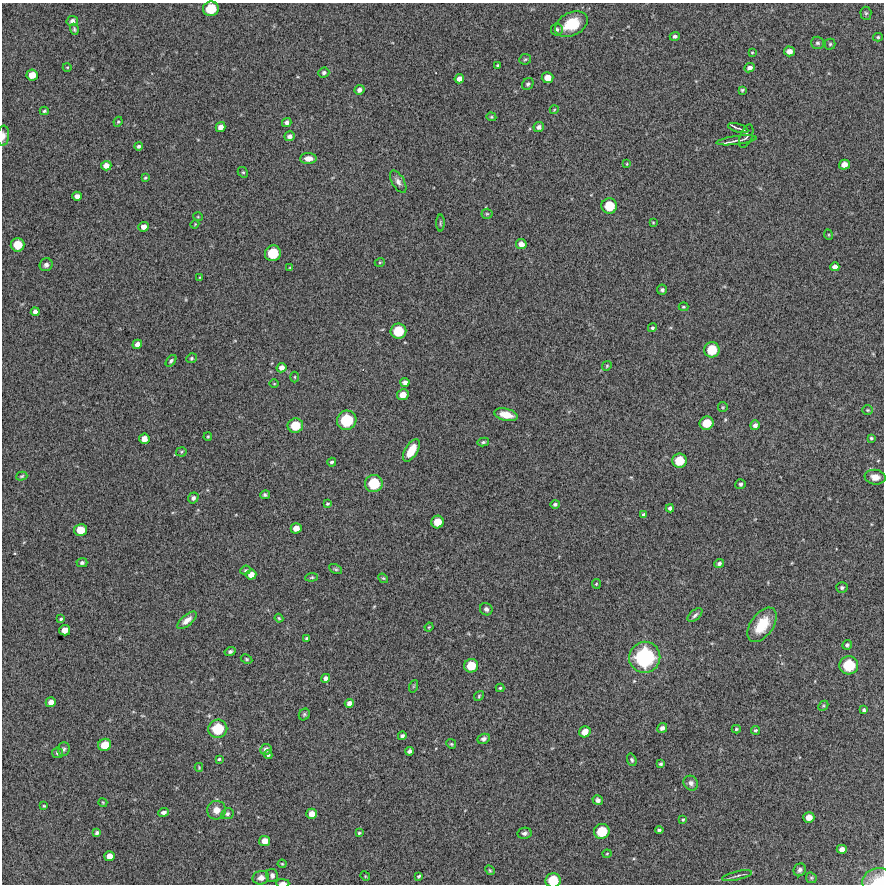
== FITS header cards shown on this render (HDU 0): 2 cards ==
NAXIS1  =                  882 /Length X axis
NAXIS2  =                  882 /Length Y axis

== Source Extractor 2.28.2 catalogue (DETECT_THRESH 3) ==
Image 882 x 882 px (HDU 0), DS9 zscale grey, 1 PNG px = 1 image px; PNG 886 x 886 px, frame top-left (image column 1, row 882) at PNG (2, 3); each listed source drawn as its Kron ellipse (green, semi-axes under 4 px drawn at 4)
Background 11800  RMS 340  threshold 1020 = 3 sigma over >= 5 px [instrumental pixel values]
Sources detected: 185; all 185 listed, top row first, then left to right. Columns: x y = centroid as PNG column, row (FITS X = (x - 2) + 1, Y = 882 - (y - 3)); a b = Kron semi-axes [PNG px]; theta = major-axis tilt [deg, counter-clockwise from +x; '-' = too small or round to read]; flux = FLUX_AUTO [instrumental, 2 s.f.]
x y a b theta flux
211 9 8 7 - 6.1e+05
866 13 6 5 - 3.9e+04
72 21 5 5 - 8.3e+04
571 24 17 11 26 6.8e+05
74 29 6 4 -72 3.5e+04
557 29 6 6 - 5.0e+04
675 36 5 4 - 4.7e+04
878 37 5 4 - 3.2e+04
817 43 6 6 - 4.9e+04
830 44 5 5 - 3.7e+04
789 51 5 5 - 1.4e+05
752 53 3 3 - 2.0e+04
525 59 6 5 - 3.5e+04
498 65 3 3 - 2.6e+04
67 67 4 3 - 1.8e+04
749 68 5 4 - 8.5e+04
324 72 5 5 - 5.5e+04
32 75 6 5 - 2.4e+05
547 78 6 5 - 2.2e+05
459 79 5 4 - 1.2e+05
528 84 6 5 - 4.3e+04
359 90 5 4 - 8.3e+04
742 90 4 3 - 3.0e+04
554 110 4 3 - 1.8e+04
44 111 4 4 - 3.3e+04
491 117 5 4 - 3.0e+04
118 122 5 4 - 2.8e+04
287 122 5 4 - 7.0e+04
220 127 5 5 - 1.4e+05
539 127 5 5 - 6.4e+04
738 128 10 3 -15 4.9e+04
3 136 10 6 85 1.1e+05
290 136 5 5 - 7.4e+04
746 136 12 6 68 4.7e+04
736 140 20 3 7 8.1e+04
138 146 4 4 - 4.5e+04
308 158 8 5 2 1.7e+05
627 164 4 3 - 2.2e+04
844 165 5 5 - 1.7e+05
106 166 5 4 - 1.5e+05
243 172 5 4 - 2.9e+04
145 178 4 3 - 2.9e+04
398 182 12 6 -59 9.9e+04
77 196 5 4 - 1.2e+05
609 206 8 7 - 5.6e+05
487 214 5 5 - 3.0e+04
198 217 5 3 - 1.9e+04
653 222 4 2 - 1.7e+04
440 223 8 3 90 3.0e+04
195 224 4 3 - 1.9e+04
144 227 5 5 - 1.4e+05
829 235 5 3 - 2.2e+04
521 244 5 5 - 1.5e+05
18 245 7 6 - 4.2e+05
273 253 8 8 - 6.6e+05
380 262 5 3 - 2.3e+04
46 265 7 6 - 7.3e+04
835 267 4 4 - 1.0e+05
290 268 3 3 - 2.2e+04
200 278 4 3 - 2.0e+04
662 290 5 5 - 4.7e+04
683 307 5 3 - 2.5e+04
35 312 4 4 - 8.6e+04
652 328 5 4 - 4.2e+04
398 331 8 7 - 6.2e+05
137 344 5 4 - 1.3e+05
712 350 8 7 - 5.7e+05
191 358 5 5 - 3.7e+04
171 361 7 4 51 4.6e+04
607 366 5 4 - 3.1e+04
282 368 5 4 - 1.1e+05
295 377 5 3 - 2.5e+04
405 382 4 4 - 9.1e+04
274 384 5 3 - 1.9e+04
403 395 6 5 - 2.3e+05
723 407 5 4 - 2.6e+04
868 410 5 4 - 3.0e+04
506 415 12 6 -13 3.2e+05
347 420 10 9 - 9.5e+05
707 423 7 6 - 4.3e+05
755 425 5 5 - 7.7e+04
295 426 8 7 - 5.1e+05
208 437 4 3 - 2.3e+04
871 438 4 4 - 3.1e+04
144 439 5 5 - 1.8e+05
483 442 6 4 11 4.1e+04
411 450 12 6 58 3.9e+05
181 452 5 4 - 2.9e+04
679 461 7 7 - 5.2e+05
332 462 4 4 - 4.9e+04
22 476 6 4 17 3.2e+04
875 477 10 7 -7 1.7e+05
374 483 9 8 - 7.4e+05
740 484 5 5 - 4.5e+04
265 495 5 4 - 4.5e+04
193 498 6 5 - 5.9e+04
327 504 3 3 - 2.6e+04
555 504 5 4 - 4.6e+04
670 508 4 4 - 6.3e+04
644 515 4 3 - 4.9e+04
437 522 6 6 - 3.4e+05
296 528 5 5 - 1.9e+05
81 530 6 6 - 3.4e+05
82 563 5 4 - 5.1e+04
719 563 5 4 - 5.1e+04
336 569 7 4 -26 3.6e+04
245 570 5 4 - 3.1e+04
251 575 5 5 - 1.8e+05
312 577 6 4 5 3.1e+04
383 578 5 4 - 2.7e+04
596 584 5 4 - 2.6e+04
842 587 5 5 - 4.2e+04
486 609 6 6 - 6.4e+04
695 615 9 5 42 6.1e+04
279 618 4 3 - 2.6e+04
61 619 4 3 - 3.2e+04
187 620 12 5 40 1.5e+05
762 625 19 11 55 6.1e+05
429 627 4 3 - 2.0e+04
65 630 5 5 - 2.1e+05
306 638 4 3 - 2.8e+04
847 645 5 4 - 4.9e+04
230 651 5 4 - 4.8e+04
645 657 15 15 - 2.2e+06
247 659 6 4 -28 3.0e+04
849 665 9 9 - 8.2e+05
471 666 7 7 - 4.7e+05
326 678 4 4 - 7.8e+04
414 686 6 4 71 2.7e+04
500 688 4 4 - 2.7e+04
479 696 5 4 - 2.8e+04
51 702 5 5 - 1.5e+05
349 703 5 4 - 1.0e+05
823 706 6 4 44 3.2e+04
864 710 4 3 - 4.0e+04
304 714 6 5 - 3.7e+04
662 728 5 4 - 6.8e+04
218 729 9 9 - 7.5e+05
736 729 4 4 - 3.1e+04
755 730 4 4 - 3.4e+04
585 732 6 5 - 2.1e+05
402 736 4 4 - 4.8e+04
484 739 6 5 - 6.5e+04
451 744 5 4 - 2.8e+04
105 745 6 6 - 3.6e+05
64 749 7 6 - 5.1e+04
266 749 6 5 - 8.6e+04
409 751 4 4 - 6.4e+04
57 753 5 5 - 4.6e+04
268 755 4 3 - 3.5e+04
219 759 3 3 - 2.5e+04
632 760 6 4 -70 4.4e+04
661 764 4 3 - 3.9e+04
199 767 4 3 - 2.3e+04
691 783 8 7 - 9.7e+04
598 800 5 4 - 6.4e+04
103 802 4 3 - 2.3e+04
44 806 3 2 - 2.1e+04
216 810 9 9 - 1.9e+05
164 812 5 4 - 6.2e+04
227 814 6 5 - 4.9e+04
312 814 5 5 - 1.8e+05
809 817 5 5 - 2.0e+05
683 820 4 3 - 2.3e+04
659 830 4 3 - 4.0e+04
602 831 8 7 - 6.0e+05
97 833 4 3 - 5.5e+04
359 833 4 3 - 2.9e+04
525 833 7 5 11 6.7e+04
265 841 5 5 - 2.2e+05
842 849 5 4 - 1.2e+05
607 854 4 4 - 2.2e+04
109 856 5 5 - 1.8e+05
282 864 4 4 - 2.2e+04
490 870 5 4 - 2.9e+04
800 870 7 6 - 6.3e+04
272 876 7 5 -78 7.4e+04
365 876 5 4 - 2.3e+04
419 876 4 3 - 3.8e+04
737 876 15 3 13 5.7e+04
261 878 8 6 13 1.3e+05
811 878 6 5 - 3.3e+04
553 880 7 7 - 5.8e+05
879 881 16 13 3 3.8e+05
283 883 7 3 0 1.0e+05
At the frame edge (FLAGS 8, measured only in part): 4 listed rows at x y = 3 136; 553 880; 879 881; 283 883